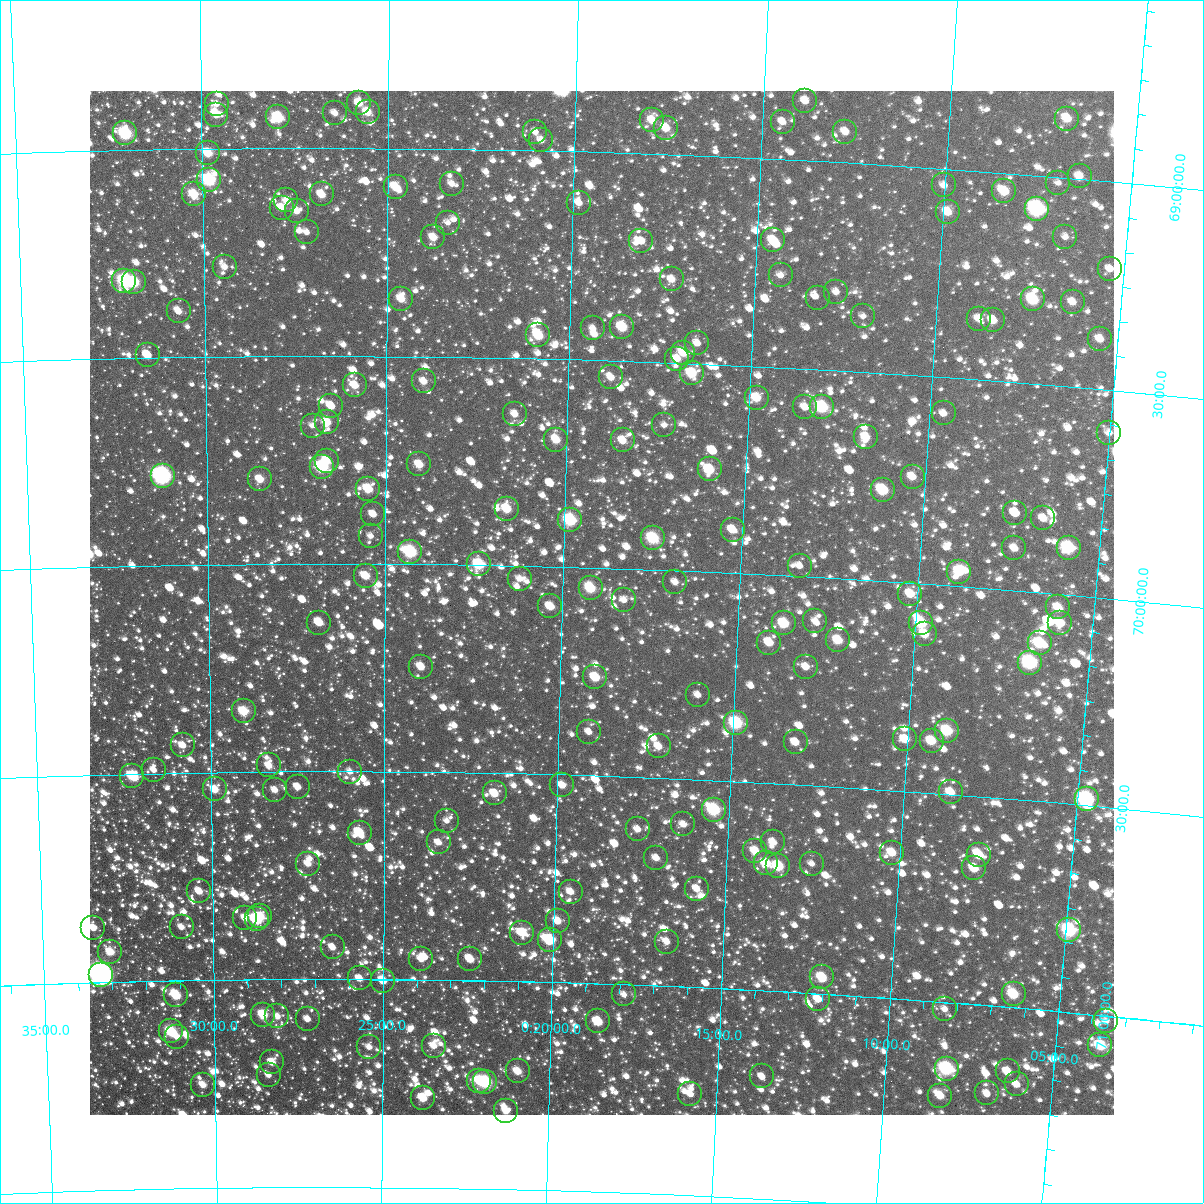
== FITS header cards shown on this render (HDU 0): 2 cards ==
NAXIS1  =                 1024
NAXIS2  =                 1024

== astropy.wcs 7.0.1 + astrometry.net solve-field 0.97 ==
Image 1024 x 1024 px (HDU 0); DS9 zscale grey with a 90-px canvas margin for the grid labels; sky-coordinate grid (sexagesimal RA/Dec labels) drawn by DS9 from the SOLVED WCS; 209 Tycho-2 reference stars matched to detected sources circled (green)
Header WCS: RA---TAN-SIP/DEC--TAN-SIP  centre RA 00:18:53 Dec +70:05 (4.72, +70.08 deg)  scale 8.67 arcsec/px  FOV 147.9' x 147.9'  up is +178 deg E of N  parity flipped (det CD > 0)
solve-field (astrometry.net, Tycho-2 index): VERIFIED the header's WCS against the Tycho-2 star catalogue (verified at 6 index scales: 10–209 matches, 0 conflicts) and refined it, rather than solving blind
Solved WCS: RA---TAN-SIP/DEC--TAN-SIP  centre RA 00:18:53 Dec +70:05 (4.72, +70.08 deg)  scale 8.66 arcsec/px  FOV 147.9' x 147.9'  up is +178 deg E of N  parity flipped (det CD > 0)
The solver's refit moves the header's centre by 0.59 arcsec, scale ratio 1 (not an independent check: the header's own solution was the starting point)
Tycho-2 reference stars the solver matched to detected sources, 209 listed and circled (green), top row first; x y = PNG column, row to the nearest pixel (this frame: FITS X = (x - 90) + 1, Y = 1024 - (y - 91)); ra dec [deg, ICRS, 3 dp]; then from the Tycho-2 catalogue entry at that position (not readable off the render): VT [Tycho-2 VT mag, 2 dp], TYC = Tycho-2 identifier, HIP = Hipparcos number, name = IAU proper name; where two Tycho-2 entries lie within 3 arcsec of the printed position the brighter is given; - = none
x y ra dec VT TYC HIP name
805 101 3.469 +68.857 11.25 4294-750-1 - -
359 103 6.443 +68.892 11.00 4295-1698-1 - -
217 104 7.398 +68.892 11.54 4295-20-1 - -
368 112 6.389 +68.913 10.50 4295-1644-1 - -
335 113 6.607 +68.916 11.43 4295-230-1 - -
216 115 7.401 +68.918 10.88 4295-426-1 - -
278 117 6.987 +68.926 9.33 4295-238-1 2211 -
1067 119 1.717 +68.857 10.41 4294-583-1 - -
652 120 4.484 +68.919 10.66 4294-687-1 - -
783 122 3.611 +68.910 11.56 4294-281-1 - -
666 128 4.389 +68.937 10.40 4294-277-1 - -
535 132 5.264 +68.955 11.88 4294-608-1 - -
845 132 3.189 +68.925 11.18 4294-147-1 - -
125 133 8.011 +68.959 8.78 4295-571-1 2524 -
541 140 5.223 +68.975 11.66 4294-561-1 - -
208 153 7.460 +69.010 10.14 4295-385-1 - -
1080 176 1.602 +68.993 11.62 4294-586-1 - -
209 180 7.456 +69.075 8.93 4295-555-1 - -
1058 183 1.742 +69.013 11.87 4294-9-1 - -
452 184 5.818 +69.084 11.62 4294-233-1 - -
944 185 2.507 +69.040 11.69 4294-91-1 - -
396 187 6.197 +69.093 10.51 4295-1590-1 - -
1004 191 2.099 +69.043 10.10 4294-625-1 - -
194 194 7.557 +69.109 10.12 4295-319-1 - -
322 194 6.697 +69.111 10.46 4295-249-1 - -
286 200 6.940 +69.125 11.73 4295-187-1 - -
579 203 4.958 +69.123 11.07 4294-549-1 - -
282 208 6.967 +69.144 11.02 4295-49-1 - -
1037 209 1.869 +69.079 7.92 4294-782-1 - -
297 211 6.866 +69.152 11.23 4295-563-1 - -
948 212 2.469 +69.103 10.65 4294-623-1 - -
448 223 5.842 +69.178 12.04 4294-529-1 - -
307 232 6.797 +69.203 11.75 4295-541-1 - -
433 237 5.939 +69.214 10.90 4294-631-1 - -
1065 237 1.664 +69.142 11.81 4294-401-1 - -
773 240 3.637 +69.195 10.36 4294-357-1 - -
641 241 4.528 +69.211 11.81 4294-7-1 - -
225 267 7.357 +69.284 11.72 4295-167-1 - -
1110 269 1.346 +69.209 11.49 4294-167-1 - -
781 275 3.574 +69.278 12.15 4294-11-1 - -
672 279 4.313 +69.300 11.05 4294-453-1 - -
124 281 8.040 +69.314 8.56 4295-285-1 - -
134 282 7.977 +69.318 9.27 4295-305-1 - -
836 292 3.190 +69.311 11.74 4294-375-1 - -
818 298 3.311 +69.328 13.31 4294-455-1 1068 -
401 299 6.152 +69.362 10.58 4295-1687-1 - -
1033 299 1.849 +69.298 9.42 4294-77-1 - -
1073 302 1.578 +69.296 11.13 4294-21-1 - -
179 311 7.674 +69.390 11.45 4299-1852-1 - -
863 316 2.997 +69.366 12.17 4294-153-1 - -
979 319 2.207 +69.354 11.32 4294-530-1 - -
993 320 2.110 +69.355 11.07 4294-395-1 - -
622 327 4.640 +69.418 9.78 4298-1522-1 - -
593 328 4.838 +69.424 11.75 4298-1524-1 - -
538 335 5.211 +69.444 9.89 4298-1490-1 - -
1100 339 1.371 +69.379 11.10 4298-1479-1 - -
697 343 4.121 +69.451 11.41 4298-1531-1 - -
683 353 4.213 +69.476 10.74 4298-1474-1 - -
148 355 7.892 +69.494 10.82 4299-400-1 - -
677 359 4.253 +69.490 11.15 4298-1534-1 - -
692 373 4.151 +69.524 9.85 4298-1489-1 - -
611 377 4.705 +69.541 11.06 4298-1478-1 - -
424 381 5.993 +69.560 11.10 4298-483-1 - -
355 385 6.467 +69.570 10.54 4299-848-1 - -
757 398 3.696 +69.576 10.36 4298-1510-1 - -
331 406 6.631 +69.621 10.93 4299-1655-1 - -
805 407 3.359 +69.593 11.38 4298-1448-1 - -
822 407 3.242 +69.590 9.00 4298-1527-1 - -
944 413 2.401 +69.587 12.46 4298-1506-1 - -
515 414 5.361 +69.635 11.06 4298-77-1 - -
327 422 6.660 +69.659 10.57 4299-482-1 - -
664 425 4.327 +69.651 12.23 4298-519-1 - -
313 426 6.761 +69.668 12.13 4299-680-1 - -
1109 433 1.254 +69.602 11.25 4298-1523-1 - -
866 437 2.927 +69.656 10.53 4298-1111-1 - -
556 440 5.070 +69.695 10.44 4298-243-1 - -
623 440 4.610 +69.692 10.93 4298-801-1 - -
327 461 6.662 +69.752 10.78 4299-1394-1 - -
419 464 6.019 +69.760 10.38 4299-1652-1 - -
322 467 6.699 +69.767 8.97 4299-794-1 - -
710 469 3.999 +69.754 9.98 4298-137-1 - -
163 476 7.804 +69.785 7.43 4299-1280-1 2453 -
913 477 2.587 +69.744 11.02 4298-1295-1 - -
260 479 7.128 +69.796 10.62 4299-696-1 - -
368 489 6.372 +69.820 10.09 4299-592-1 - -
883 490 2.788 +69.781 9.50 4298-1393-1 - -
507 509 5.401 +69.864 10.10 4298-1329-1 - -
1015 513 1.856 +69.813 11.42 4298-119-1 - -
373 514 6.338 +69.881 11.15 4299-640-1 - -
1043 518 1.658 +69.821 11.49 4298-743-1 - -
570 520 4.958 +69.887 9.14 4298-229-1 1584 -
733 530 3.820 +69.896 10.78 4298-173-1 - -
371 536 6.353 +69.933 12.19 4299-210-1 - -
653 538 4.374 +69.924 9.18 4298-605-1 - -
1014 548 1.842 +69.898 11.18 4298-65-1 - -
1069 548 1.465 +69.886 8.95 4298-683-1 - -
410 552 6.075 +69.970 8.73 4299-456-1 - -
479 564 5.592 +69.999 9.36 4298-1033-1 - -
800 566 3.338 +69.974 12.36 4298-121-1 - -
959 572 2.216 +69.964 9.93 4298-521-1 - -
366 576 6.387 +70.029 10.63 4299-276-1 - -
520 579 5.303 +70.031 11.65 4298-1435-1 - -
675 582 4.207 +70.027 12.10 4298-73-1 - -
591 588 4.801 +70.049 9.60 4298-915-1 1540 -
910 594 2.547 +70.026 10.56 4298-557-1 - -
624 600 4.562 +70.076 11.56 4298-787-1 - -
550 606 5.083 +70.096 10.44 4298-231-1 - -
1058 607 1.503 +70.032 10.76 4298-93-1 - -
815 621 3.205 +70.105 11.82 4298-1415-1 - -
319 623 6.720 +70.142 10.69 4299-1728-1 2120 -
784 623 3.426 +70.115 9.76 4298-157-1 - -
921 623 2.458 +70.094 9.47 4298-1177-1 - -
1060 623 1.480 +70.068 10.28 4298-335-1 - -
925 634 2.426 +70.120 10.47 4298-131-1 - -
838 640 3.037 +70.148 10.24 4298-1167-1 - -
769 643 3.523 +70.163 10.52 4298-875-1 - -
1040 643 1.611 +70.121 9.43 4298-345-1 - -
1030 663 1.667 +70.169 8.42 4298-1171-1 548 -
421 667 5.990 +70.247 11.04 4298-1005-1 - -
806 667 3.254 +70.216 11.37 4298-621-1 - -
595 677 4.748 +70.263 10.08 4298-403-1 - -
698 695 4.013 +70.297 11.83 4298-1179-1 - -
244 711 7.258 +70.354 9.86 4299-780-1 - -
736 723 3.730 +70.361 8.88 4298-955-1 - -
947 731 2.220 +70.349 9.49 4298-1095-1 - -
589 732 4.783 +70.395 12.10 4298-1203-1 - -
905 739 2.515 +70.375 10.79 4298-961-1 - -
932 741 2.326 +70.375 10.14 4298-1145-1 - -
796 742 3.298 +70.398 11.37 4298-613-1 - -
183 745 7.697 +70.434 11.56 4299-1452-1 - -
659 746 4.279 +70.424 11.00 4298-873-1 - -
269 765 7.081 +70.485 11.02 4299-1112-1 - -
154 770 7.909 +70.492 11.94 4299-1718-1 - -
350 772 6.495 +70.501 12.07 4299-334-1 - -
132 776 8.065 +70.505 9.86 4299-1434-1 - -
562 785 4.964 +70.526 11.40 4298-1436-1 - -
298 787 6.872 +70.537 11.43 4299-1480-1 - -
215 789 7.468 +70.542 10.54 4299-1749-1 - -
275 790 7.037 +70.544 11.38 4299-1040-1 - -
951 792 2.162 +70.495 10.50 4298-1103-1 - -
495 793 5.450 +70.549 10.64 4298-1172-1 - -
1087 799 1.182 +70.486 7.99 4298-1187-1 - -
714 810 3.862 +70.571 8.92 4298-190-1 - -
447 821 5.793 +70.617 11.79 4298-378-1 - -
683 824 4.079 +70.610 11.64 4298-2-1 - -
638 829 4.407 +70.625 11.47 4298-1092-1 - -
360 833 6.420 +70.648 10.78 4299-1388-1 - -
439 842 5.851 +70.669 11.30 4298-248-1 - -
773 842 3.421 +70.642 11.14 4298-60-1 - -
755 851 3.551 +70.665 10.78 4298-72-1 - -
892 853 2.555 +70.650 10.48 4298-836-1 - -
979 855 1.923 +70.641 10.68 4298-784-1 - -
656 858 4.264 +70.693 11.58 4298-558-1 - -
766 863 3.465 +70.694 10.18 4298-466-1 - -
308 864 6.800 +70.722 11.43 4299-1778-1 - -
812 864 3.132 +70.689 12.07 4298-942-1 - -
778 866 3.373 +70.699 9.59 4298-748-1 - -
974 868 1.953 +70.673 10.38 4298-62-1 - -
697 889 3.962 +70.763 11.82 4298-142-1 - -
199 891 7.596 +70.786 11.27 4299-219-1 - -
571 892 4.880 +70.781 11.18 4298-64-1 - -
260 916 7.150 +70.848 10.66 4299-245-1 - -
245 918 7.262 +70.852 11.13 4299-921-1 - -
257 919 7.178 +70.855 9.93 4299-1021-1 - -
558 921 4.971 +70.853 10.78 4298-806-1 - -
182 927 7.729 +70.871 11.86 4299-363-1 - -
93 928 8.377 +70.868 11.30 4299-791-1 - -
1069 930 1.221 +70.803 8.69 4298-1346-1 - -
522 933 5.226 +70.883 10.40 4298-882-1 - -
550 940 5.024 +70.899 9.45 4298-798-1 1606 -
667 942 4.164 +70.893 11.40 4298-588-1 - -
333 947 6.621 +70.923 11.61 4299-775-1 - -
110 952 8.256 +70.927 10.30 4299-1071-1 - -
421 959 5.970 +70.950 11.44 4298-638-1 - -
470 959 5.607 +70.948 10.69 4298-370-1 - -
101 975 8.330 +70.982 6.40 4299-769-1 2628 -
822 977 3.007 +70.960 9.92 4298-1268-1 - -
360 978 6.421 +70.998 11.13 4299-739-1 - -
383 981 6.248 +71.003 10.56 4299-279-1 - -
624 994 4.465 +71.024 11.85 4298-776-1 - -
1014 994 1.587 +70.968 9.73 4298-76-1 - -
176 995 7.778 +71.036 9.92 4299-1183-1 - -
818 999 3.027 +71.013 11.27 4298-1078-1 - -
945 1009 2.089 +71.016 11.60 4298-36-1 - -
263 1015 7.135 +71.085 9.86 4299-1105-1 - -
277 1016 7.030 +71.089 11.27 4299-999-1 - -
308 1019 6.805 +71.096 11.80 4299-97-1 - -
598 1021 4.649 +71.091 10.20 4298-994-1 - -
1106 1021 0.894 +71.013 11.59 4298-1144-1 - -
171 1031 7.823 +71.122 9.36 4299-1223-1 2464 -
177 1037 7.776 +71.136 12.11 4299-1355-1 - -
1100 1045 0.916 +71.072 9.64 4298-954-1 - -
434 1046 5.867 +71.159 11.11 4298-1218-1 - -
369 1047 6.348 +71.163 11.53 4299-837-1 - -
272 1062 7.073 +71.199 10.94 4299-1513-1 - -
947 1069 2.042 +71.159 8.52 4298-314-1 660 -
518 1071 5.237 +71.217 10.65 4298-394-1 - -
1008 1071 1.587 +71.154 10.57 4298-842-1 - -
269 1075 7.099 +71.230 11.95 4299-1005-1 - -
762 1076 3.412 +71.207 11.80 4298-1122-1 - -
479 1081 5.523 +71.241 10.12 4298-888-1 - -
485 1082 5.479 +71.244 8.79 4298-698-1 1733 -
1017 1084 1.512 +71.183 11.44 4298-470-1 - -
203 1085 7.591 +71.252 10.94 4303-136-1 - -
987 1093 1.727 +71.210 11.50 4298-1294-1 - -
690 1094 3.942 +71.257 11.48 4302-618-1 - -
940 1096 2.074 +71.225 10.67 4298-1126-1 - -
423 1098 5.942 +71.284 10.07 4302-258-1 - -
506 1111 5.317 +71.313 11.17 4302-340-1 - -